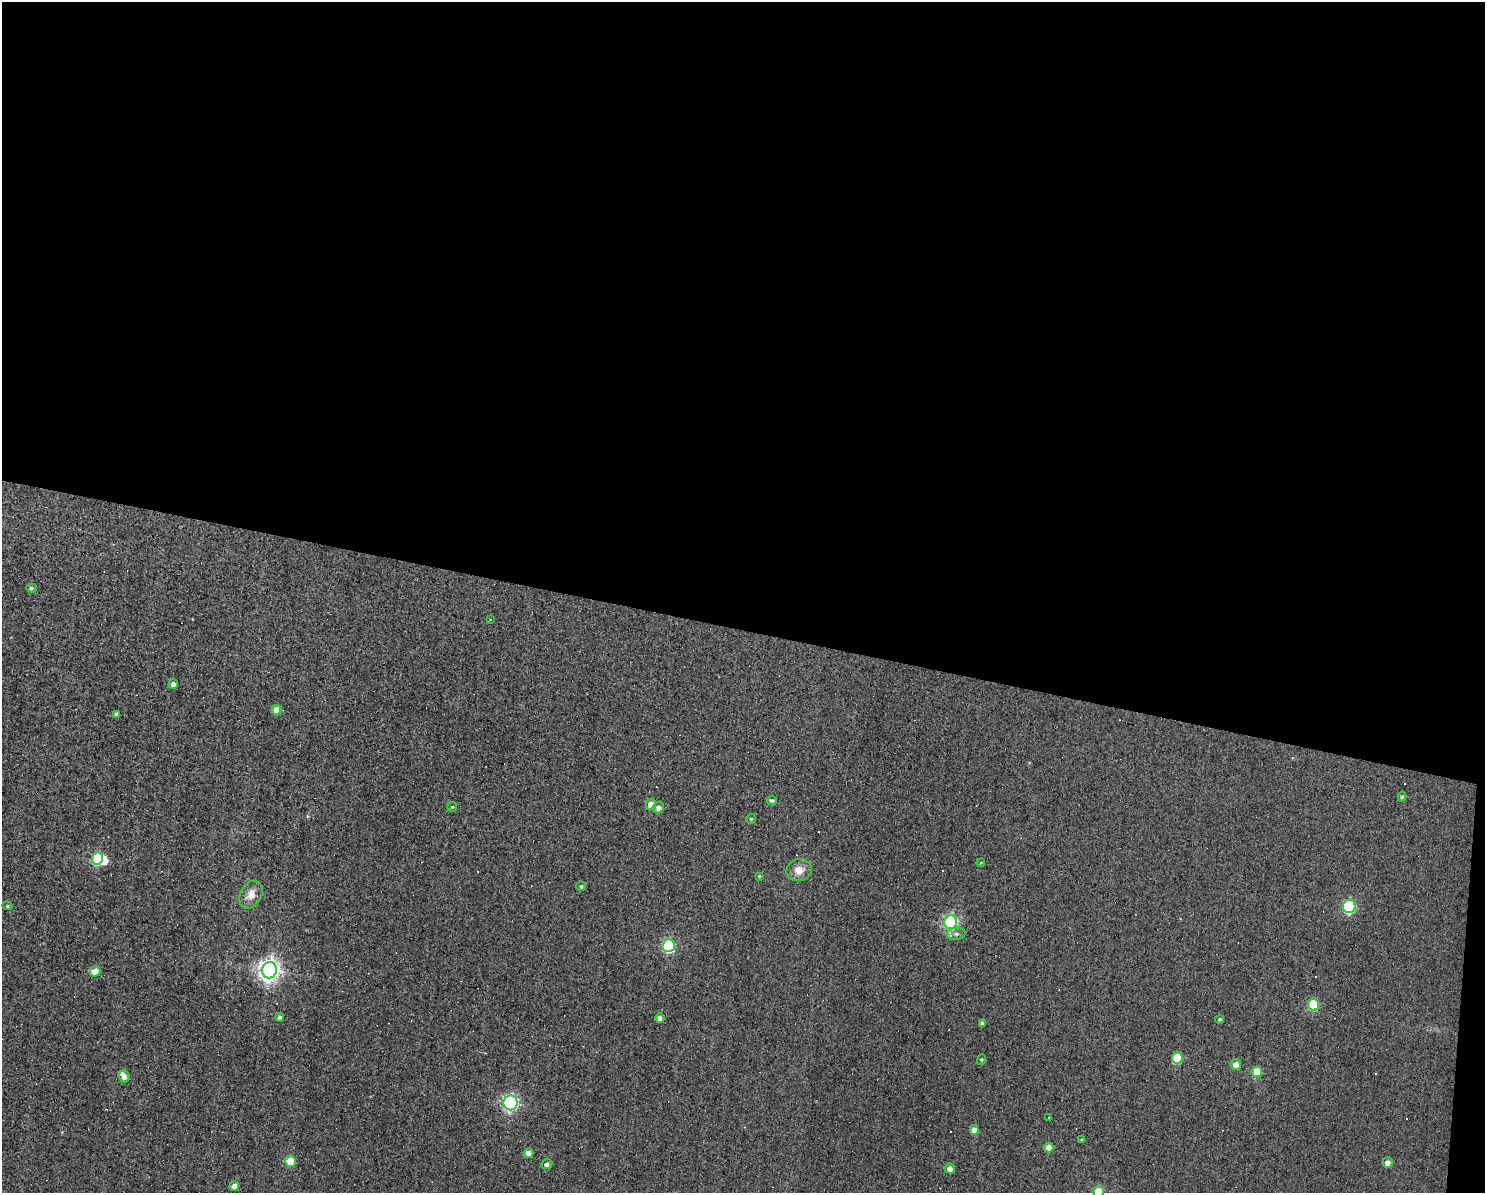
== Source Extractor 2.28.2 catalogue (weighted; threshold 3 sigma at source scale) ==
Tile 3 of 3 x 4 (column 3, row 1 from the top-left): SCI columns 3076-4558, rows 3573-4763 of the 4781 x 4763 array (HDU 1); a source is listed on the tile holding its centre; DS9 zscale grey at full resolution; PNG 1487 x 1195 px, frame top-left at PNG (2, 2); each listed source drawn as its Kron ellipse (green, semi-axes under 4 px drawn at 4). Shown black and unused: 53% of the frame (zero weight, under 3 of 4 exposures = <1% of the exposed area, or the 3 px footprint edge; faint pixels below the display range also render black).
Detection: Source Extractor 2.28.2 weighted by HDU 2 'WHT'; one run over the whole footprint, this tile lists its part. Background 0.0821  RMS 0.032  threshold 0.142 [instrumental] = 3 sigma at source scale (4.5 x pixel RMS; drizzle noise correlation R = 1.50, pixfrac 1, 0.05/0.05 arcsec/px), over >= 5 px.
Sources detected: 62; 1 inside a brighter object's white glare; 14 cosmic-ray / hot-pixel residue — neither listed nor drawn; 1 inside a brighter listed object's ellipse — not listed separately; the other 46 listed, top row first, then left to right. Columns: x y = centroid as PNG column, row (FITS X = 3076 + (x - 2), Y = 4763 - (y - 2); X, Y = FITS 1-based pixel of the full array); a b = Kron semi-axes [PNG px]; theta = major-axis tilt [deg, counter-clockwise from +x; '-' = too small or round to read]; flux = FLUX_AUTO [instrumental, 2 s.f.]
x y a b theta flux
31 588 5 4 - 6.2
490 620 3 2 - 2.3
173 684 5 4 - 13
276 710 5 5 - 43
117 714 4 3 - 8.2
1402 797 5 4 - 4.2
772 800 5 4 - 7.7
651 804 5 5 - 34
452 807 5 5 - 3.9
658 808 6 5 - 14
751 819 5 5 - 4.1
97 859 6 5 - 250
981 863 4 3 - 3.8
799 870 12 11 - 33
759 876 4 4 - 2.6
581 886 4 4 - 4.6
251 895 15 10 59 35
7 906 5 4 - 4.3
1349 906 7 6 - 410
951 922 7 6 - 610
956 934 9 6 8 9.8
669 946 6 6 - 370
269 970 8 7 - 2100
95 971 5 5 - 49
1313 1004 6 5 - 160
280 1017 4 4 - 8.7
660 1018 5 4 - 14
1220 1019 4 4 - 4.7
982 1023 4 4 - 11
1177 1058 5 5 - 130
981 1060 5 3 - 3.1
1236 1065 5 5 - 22
1257 1072 5 5 - 72
124 1076 6 5 - 18
511 1103 7 7 - 620
1049 1117 3 2 - 2.8
974 1130 5 4 - 27
1081 1140 4 4 - 3.4
1049 1148 5 5 - 31
529 1153 5 5 - 21
290 1161 6 5 - 70
1388 1163 5 5 - 18
547 1164 6 5 - 11
950 1169 5 5 - 27
234 1186 5 4 - 23
1099 1192 5 5 - 120
Isophote crosses this tile's border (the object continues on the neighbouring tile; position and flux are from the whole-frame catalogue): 1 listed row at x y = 1099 1192